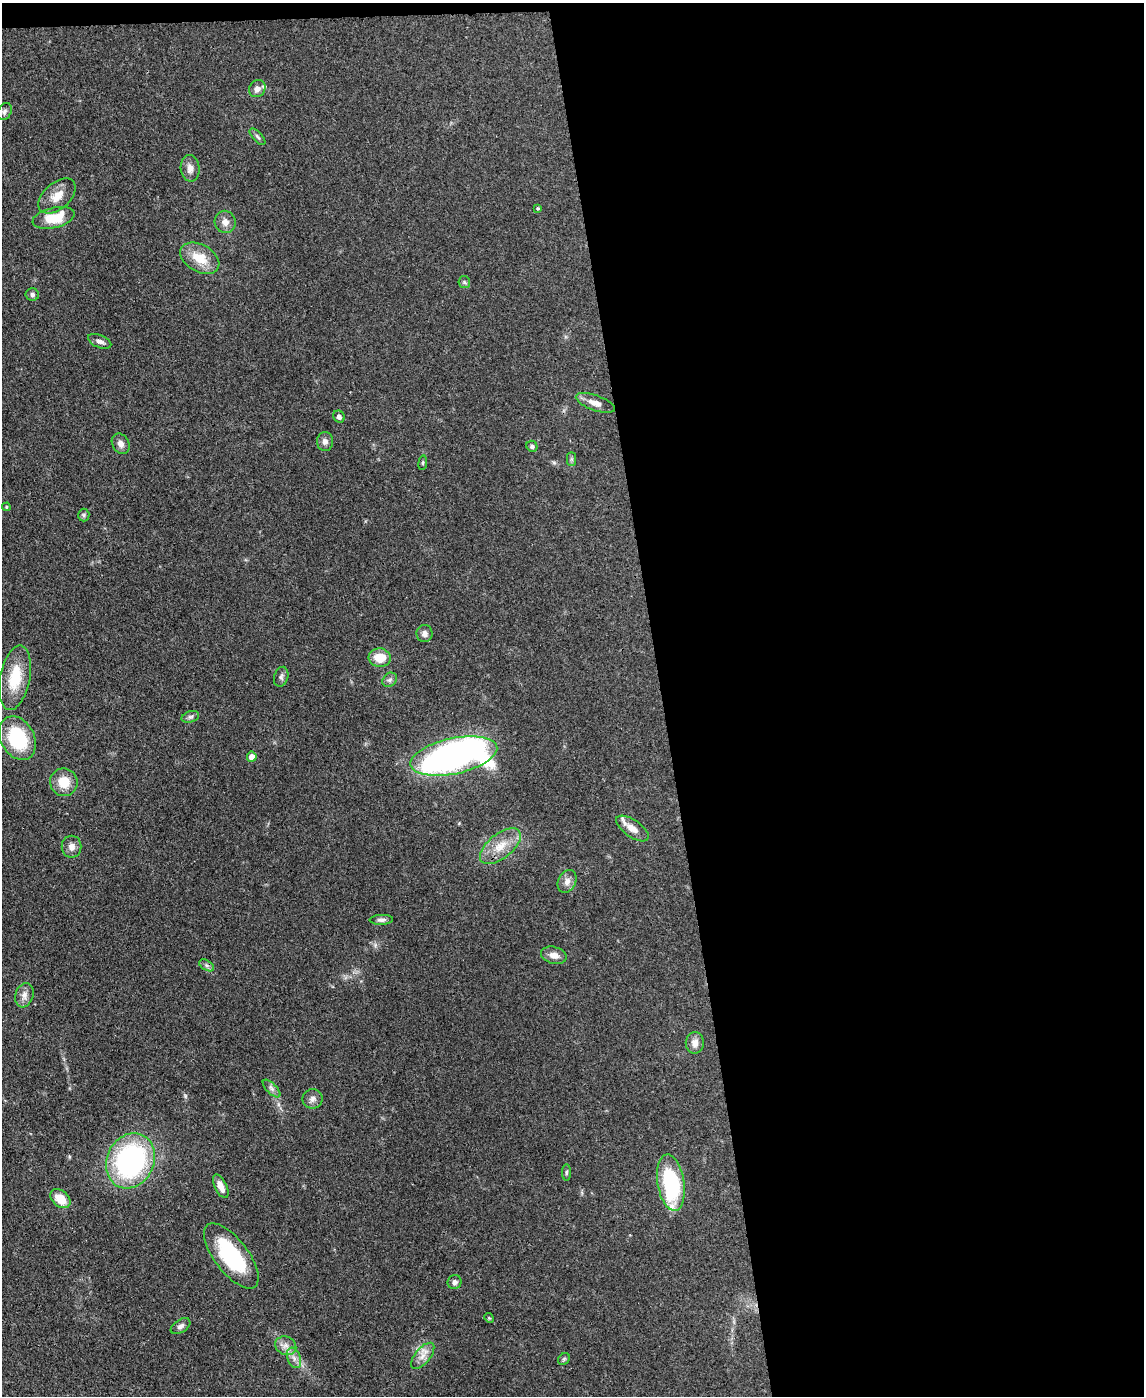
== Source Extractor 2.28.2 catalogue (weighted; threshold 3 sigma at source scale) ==
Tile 4 of 4 x 3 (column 4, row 1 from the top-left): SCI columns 3499-4640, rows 2992-4385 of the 4717 x 4694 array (HDU 1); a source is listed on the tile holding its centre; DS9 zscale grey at full resolution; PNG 1146 x 1398 px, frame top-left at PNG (2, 3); each listed source drawn as its Kron ellipse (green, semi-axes under 4 px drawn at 4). Shown black and unused: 43% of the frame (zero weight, under 3 of 4 exposures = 9% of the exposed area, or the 3 px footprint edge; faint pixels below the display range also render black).
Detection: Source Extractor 2.28.2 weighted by HDU 2 'WHT'; one run over the whole footprint, this tile lists its part. Background 0.081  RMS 0.0043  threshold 0.0196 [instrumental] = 3 sigma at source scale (4.5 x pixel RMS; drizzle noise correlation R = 1.50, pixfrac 1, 0.05/0.05 arcsec/px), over >= 5 px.
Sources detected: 58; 3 inside a brighter listed object's ellipse — not listed separately; the other 55 listed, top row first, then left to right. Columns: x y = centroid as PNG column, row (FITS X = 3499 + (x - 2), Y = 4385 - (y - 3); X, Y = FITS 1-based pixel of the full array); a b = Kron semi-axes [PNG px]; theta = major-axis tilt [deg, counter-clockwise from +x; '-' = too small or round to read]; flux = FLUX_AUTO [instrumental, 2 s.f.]
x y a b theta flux
257 89 9 8 - 2.3
4 112 9 6 59 1.3
257 137 10 4 -47 1.1
190 168 13 9 -86 3.1
57 196 22 13 41 6.2
538 208 4 3 - 0.42
53 218 21 10 13 13
225 222 11 10 - 3
200 258 21 13 -30 9.9
464 282 6 5 - 0.75
32 294 6 6 - 1.2
100 341 12 6 -22 1.8
595 403 20 7 -20 3.7
339 417 6 5 - 1.5
325 441 9 8 - 1.9
121 444 11 8 -59 2.2
532 446 6 5 - 1.2
571 459 7 4 -90 0.82
423 463 7 3 82 0.54
6 507 4 3 - 0.49
84 515 6 5 - 0.78
424 634 8 8 - 2.1
380 658 11 9 -5 7.6
281 677 10 7 73 1.3
15 678 33 15 79 15
390 680 8 6 42 1.3
190 717 9 5 18 1
17 738 23 16 -62 27
454 756 44 18 12 200
252 757 5 4 - 4.3
64 782 14 13 - 8.4
632 828 19 8 -34 4
500 846 24 12 39 8.4
72 847 11 10 - 2.6
567 881 12 8 63 2.5
381 920 12 5 3 1.4
554 955 13 8 -15 3.1
206 965 8 5 -32 1
24 995 12 9 72 2.8
695 1043 11 9 89 3.1
272 1088 11 5 -45 1.6
313 1099 10 9 - 2.1
130 1161 28 23 64 85
566 1172 8 4 89 0.77
671 1183 28 13 -81 38
221 1186 13 6 -64 3.9
60 1199 11 8 -40 7.8
231 1256 39 17 -52 38
455 1282 7 6 - 1.4
489 1318 5 4 - 0.49
181 1326 11 6 33 1.6
286 1346 11 9 -25 2.9
423 1356 16 7 50 3.5
294 1358 11 6 -69 2.3
564 1359 6 5 - 0.7
Overlapping masked pixels (flux is a lower limit): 1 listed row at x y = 454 756